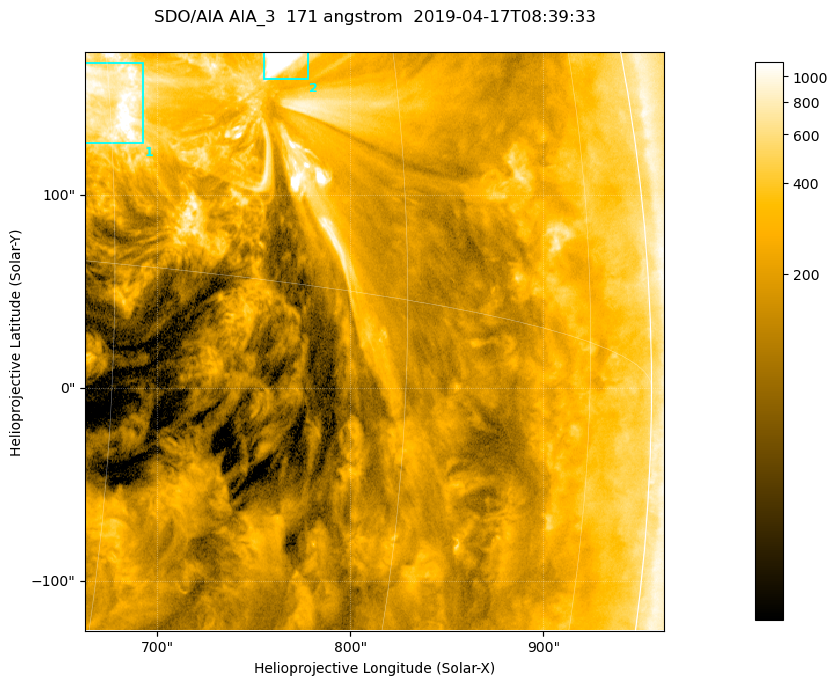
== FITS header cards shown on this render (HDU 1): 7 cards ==
TELESCOP= 'SDO/AIA '           / For AIA: SDO/AIA
INSTRUME= 'AIA_3   '           / For AIA: AIA_ATA1, AIA_ATA2, AIA_ATA3 or AIA_AT
WAVELNTH=                  171 / [angstrom] Wavelength
WAVEUNIT= 'angstrom'           / Wavelength unit: angstrom
DATE-OBS= '2019-04-17T08:39:33.346' / [ISO] Date when observation started; ISO 8
CTYPE1  = 'HPLN-TAN'           / CTYPE1; Typically HPLN
CTYPE2  = 'HPLT-TAN'           / CTYPE2; Typically HPLT

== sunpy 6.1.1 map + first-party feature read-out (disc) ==
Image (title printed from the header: SDO/AIA AIA_3  171 angstrom  2019-04-17T08:39:33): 500 x 500 px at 0.599 arcsec/px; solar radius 956 arcsec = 1595 px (partial field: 3.0% of the solar disc is inside the frame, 96% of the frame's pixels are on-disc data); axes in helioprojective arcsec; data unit not stated in the header (colour bar unlabelled)
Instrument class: DISC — disc imager (sunpy class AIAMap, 171 A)
Bright regions (active regions / flare kernels): reference = the on-disc median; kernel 5 px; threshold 5 sigma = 568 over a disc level ~192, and >= 1.15x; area >= 250 px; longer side >= 6 px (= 3.6 arcsec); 2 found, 2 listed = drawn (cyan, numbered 1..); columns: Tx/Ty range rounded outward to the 2 arcsec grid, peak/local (2 s.f.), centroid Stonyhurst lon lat
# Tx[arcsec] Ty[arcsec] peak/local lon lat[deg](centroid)
1 662..694 126..168 9.2 +45 +5
2 754..778 160..174 15 +53 +7
Off-limb structures (1.02-1.3 R_sun): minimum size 125 px: none found